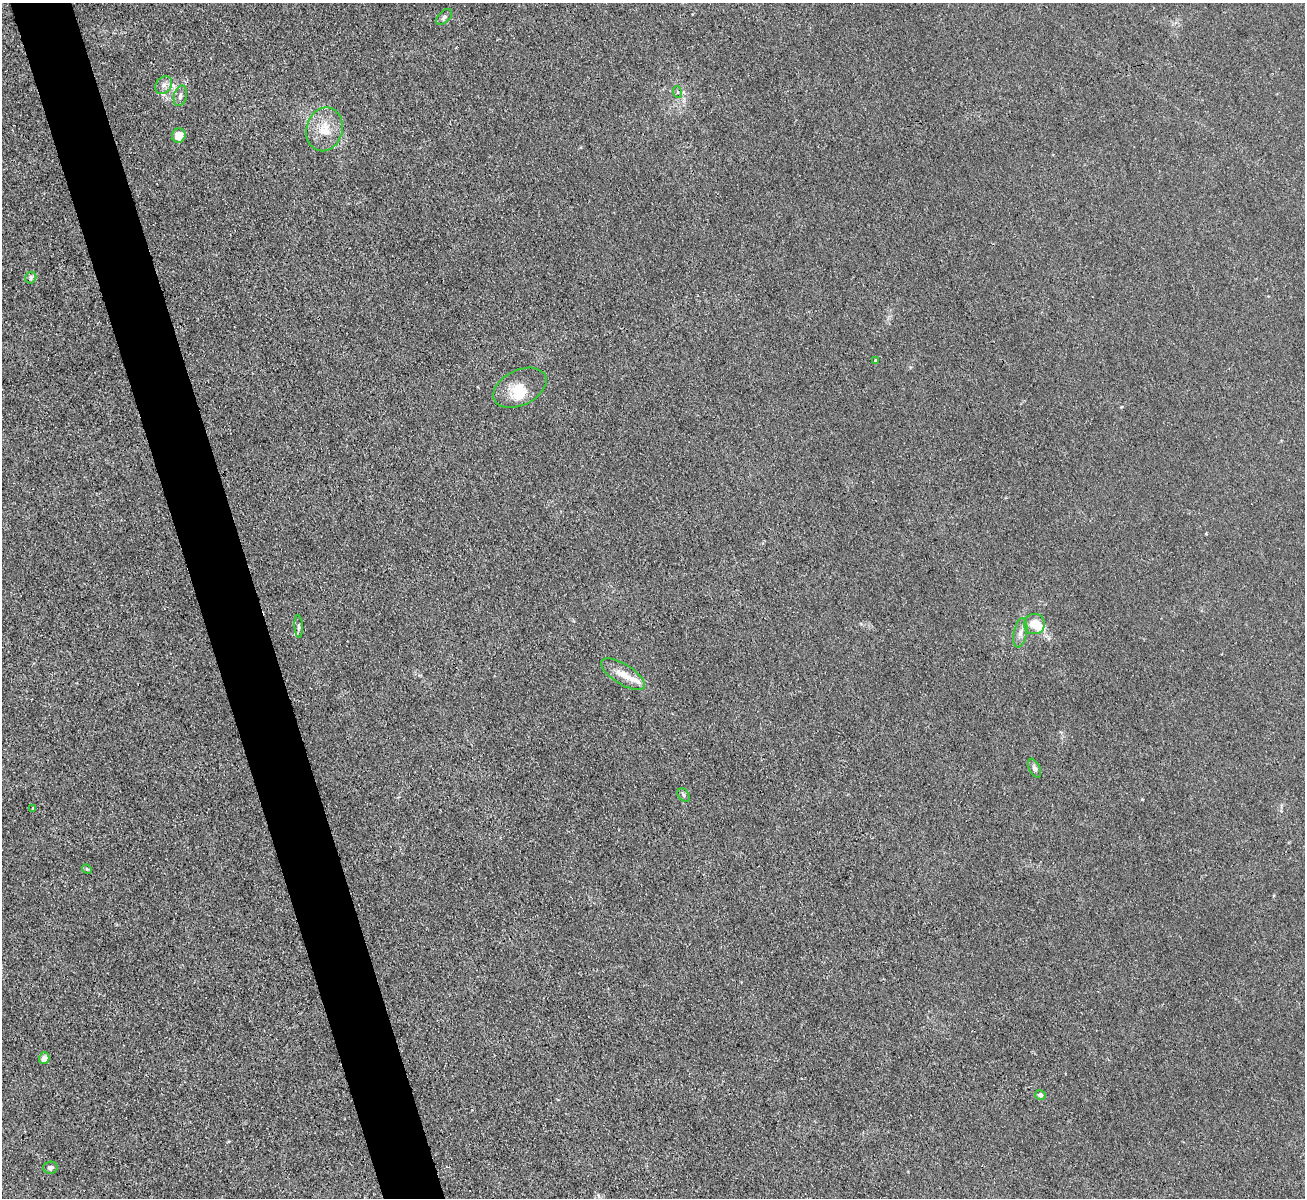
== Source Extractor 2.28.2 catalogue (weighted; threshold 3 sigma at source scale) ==
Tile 11 of 4 x 4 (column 3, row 3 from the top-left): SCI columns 2608-3910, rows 1341-2536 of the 5214 x 5196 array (HDU 1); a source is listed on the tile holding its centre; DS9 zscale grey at full resolution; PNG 1307 x 1200 px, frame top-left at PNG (2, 3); each listed source drawn as its Kron ellipse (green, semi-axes under 4 px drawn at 4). Shown black and unused: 5% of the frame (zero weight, under 3 of 4 exposures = <1% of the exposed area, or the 3 px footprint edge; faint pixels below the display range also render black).
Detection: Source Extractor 2.28.2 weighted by HDU 2 'WHT'; one run over the whole footprint, this tile lists its part. Background 0.0411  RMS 0.0057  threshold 0.0255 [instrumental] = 3 sigma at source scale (4.5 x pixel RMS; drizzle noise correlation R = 1.50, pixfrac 1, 0.05/0.05 arcsec/px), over >= 5 px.
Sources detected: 23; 2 inside a brighter object's white glare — neither listed nor drawn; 1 inside a brighter listed object's ellipse — not listed separately; the other 20 listed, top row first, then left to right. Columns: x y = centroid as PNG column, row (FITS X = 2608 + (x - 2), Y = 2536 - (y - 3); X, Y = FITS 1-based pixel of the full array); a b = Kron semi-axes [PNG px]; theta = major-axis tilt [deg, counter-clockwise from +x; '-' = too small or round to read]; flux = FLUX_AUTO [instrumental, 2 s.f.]
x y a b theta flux
444 17 9 5 44 1.6
164 85 9 7 51 2.6
677 92 6 4 -72 0.82
180 96 10 6 75 2
324 129 22 18 75 13
179 136 7 6 - 6.8
31 278 6 5 - 1.3
876 360 4 3 - 0.8
520 388 28 17 26 12
1034 624 10 10 - 8.1
299 626 11 4 -86 1.3
1020 633 15 6 79 3.6
623 674 25 10 -32 7.9
1035 768 10 5 -65 1.6
684 795 7 5 -53 1.2
33 808 3 3 - 1.3
87 869 5 4 - 0.66
44 1058 6 5 - 4.1
1040 1095 5 5 - 1.6
50 1168 7 6 - 2